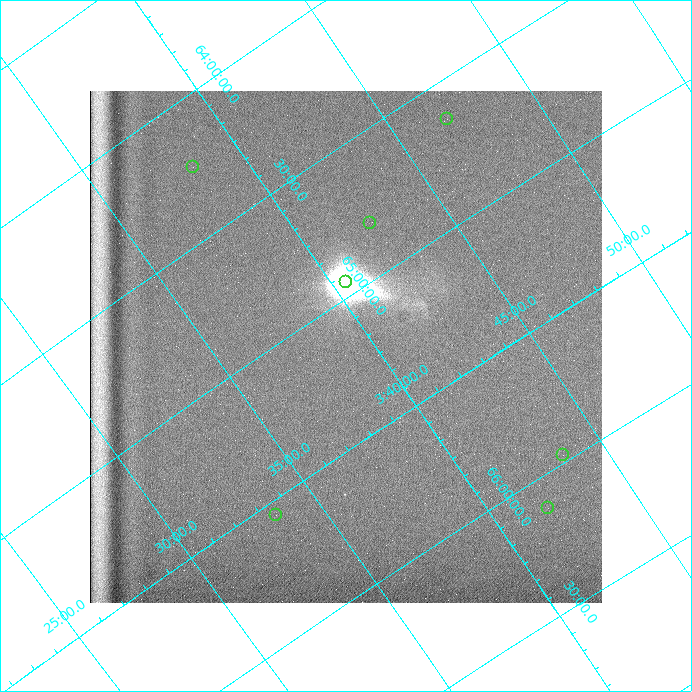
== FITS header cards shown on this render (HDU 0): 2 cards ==
NAXIS1  =                  512
NAXIS2  =                  512

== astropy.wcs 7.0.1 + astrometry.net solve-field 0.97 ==
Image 512 x 512 px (HDU 0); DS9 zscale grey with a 90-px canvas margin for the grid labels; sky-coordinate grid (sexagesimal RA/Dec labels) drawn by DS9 from the SOLVED WCS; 7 Tycho-2 reference stars matched to detected sources circled (green)
Header WCS: none
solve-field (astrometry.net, Tycho-2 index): SOLVED blind (the file carries no WCS)
Solved WCS: RA---TAN-SIP/DEC--TAN-SIP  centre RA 03:39:06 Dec +65:09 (54.78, +65.16 deg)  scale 13.8 x 14.1 arcsec/px (non-square pixels)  FOV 118.1' x 120.5'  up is +146 deg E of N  parity normal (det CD < 0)
(file carries no celestial WCS; the grid is the blind solution)
Tycho-2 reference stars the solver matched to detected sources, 7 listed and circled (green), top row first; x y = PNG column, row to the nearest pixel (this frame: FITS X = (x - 90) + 1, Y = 512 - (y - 91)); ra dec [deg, ICRS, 3 dp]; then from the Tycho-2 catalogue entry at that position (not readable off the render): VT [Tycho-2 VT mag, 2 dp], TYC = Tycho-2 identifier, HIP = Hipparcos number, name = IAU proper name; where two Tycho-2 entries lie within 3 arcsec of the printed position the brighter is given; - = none
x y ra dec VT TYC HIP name
447 119 56.725 +64.636 8.62 4071-106-1 - -
193 167 54.574 +64.243 8.59 4070-511-1 - -
370 223 55.608 +64.808 9.22 4070-891-1 - -
346 282 55.117 +64.950 8.88 4070-986-1 17154 -
563 455 55.879 +65.973 8.75 4075-1731-1 - -
548 508 55.487 +66.118 7.88 4074-268-1 17273 -
276 515 53.360 +65.552 7.19 4070-512-1 16580 -